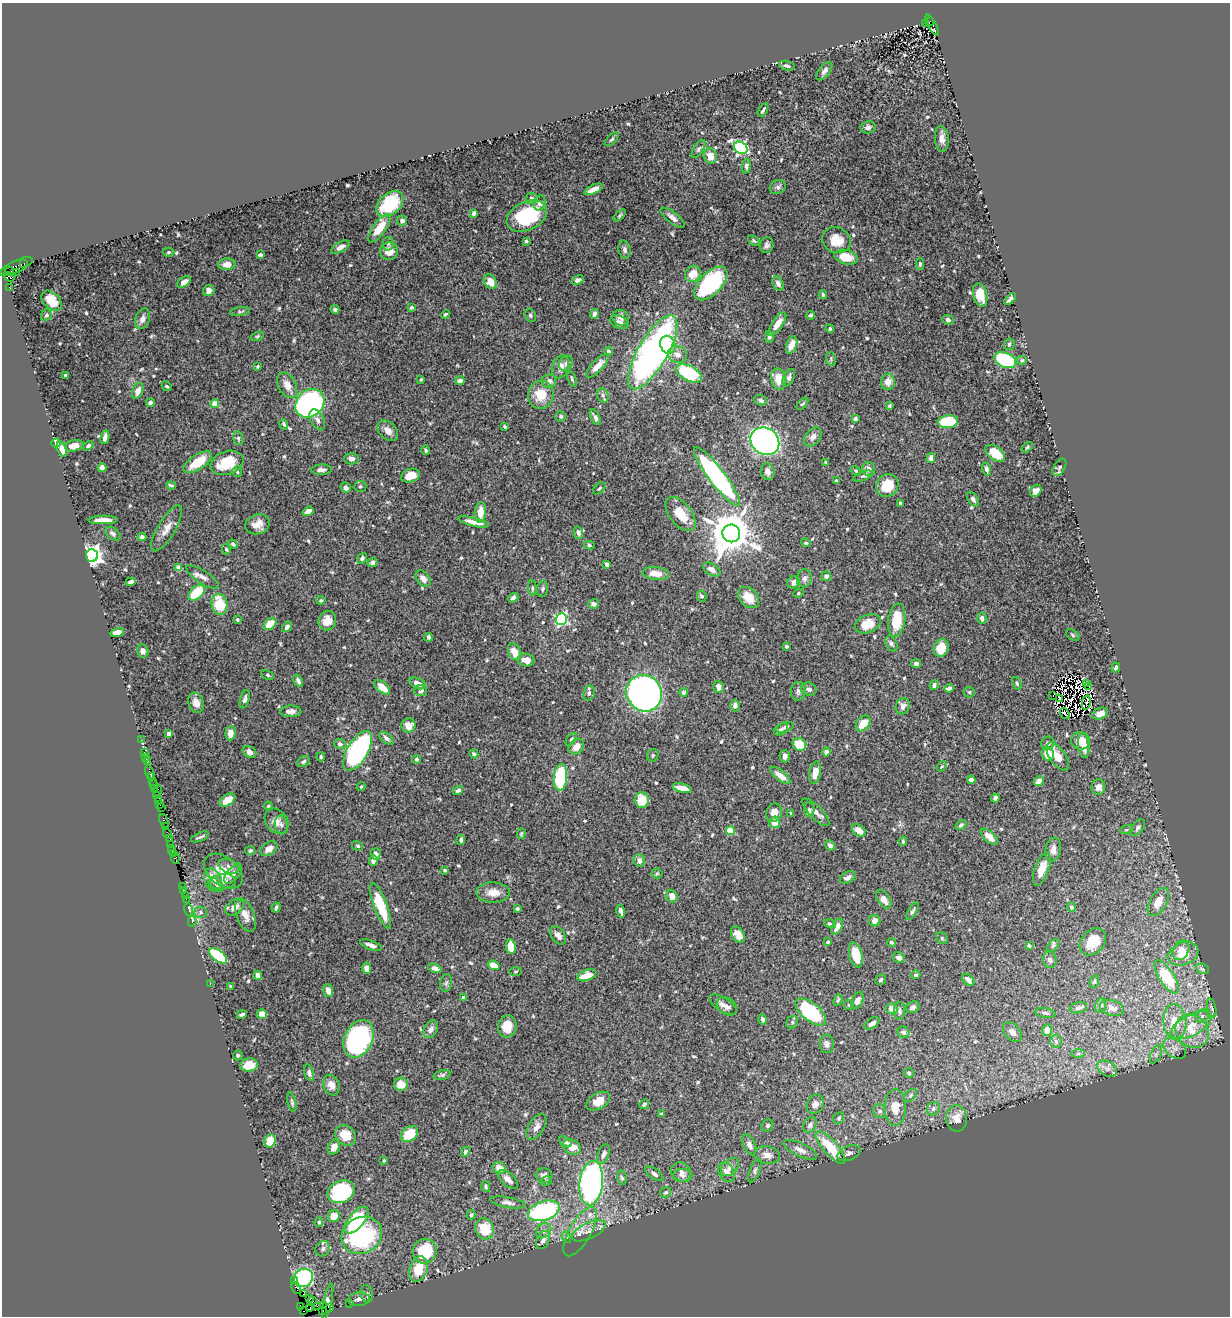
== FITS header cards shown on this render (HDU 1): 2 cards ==
NAXIS1  =                 1228
NAXIS2  =                 1314

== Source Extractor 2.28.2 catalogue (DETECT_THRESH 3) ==
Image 1228 x 1314 px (HDU 1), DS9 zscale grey, 1 PNG px = 1 image px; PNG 1232 x 1318 px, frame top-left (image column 1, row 1314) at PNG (2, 3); each listed source drawn as its Kron ellipse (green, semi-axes under 4 px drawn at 4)
Background 0.56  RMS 0.015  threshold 0.0436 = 3 sigma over >= 5 px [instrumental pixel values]
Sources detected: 622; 7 with non-positive FLUX_AUTO (blend fragments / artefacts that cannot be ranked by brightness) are neither listed nor drawn; of the other 615, the 500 brightest by FLUX_AUTO listed and drawn (115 fainter detections omitted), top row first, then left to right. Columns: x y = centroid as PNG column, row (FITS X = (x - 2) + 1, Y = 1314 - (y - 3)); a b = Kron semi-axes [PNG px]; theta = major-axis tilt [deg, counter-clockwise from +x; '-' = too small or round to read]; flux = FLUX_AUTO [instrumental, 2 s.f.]
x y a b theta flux
930 21 5 3 - 230
925 23 3 2 - 51
932 25 11 3 -62 370
787 66 8 4 -15 2.6
824 71 11 5 52 4.7
763 110 7 3 59 1.7
868 127 7 6 - 3.4
612 139 8 3 44 1.6
942 139 13 7 -85 5.9
741 148 7 5 -35 170
698 149 10 5 57 2.3
710 156 8 6 -76 12
746 166 7 4 85 2.4
778 187 8 7 - 2.9
594 189 10 4 25 5.8
531 198 6 5 - 2.3
540 203 8 6 73 3.5
390 204 15 10 42 50
474 213 4 3 - 5.9
620 215 7 4 46 1.6
527 216 21 14 25 69
672 218 14 5 -38 6.3
402 221 5 4 - 3.9
379 228 17 6 53 20
836 240 15 12 -27 19
526 241 4 3 - 2.4
754 241 6 4 -37 1.5
388 244 7 5 78 2.2
767 245 8 7 - 3.1
341 247 10 5 30 5.6
625 250 9 6 -78 3.6
389 251 9 8 - 11
168 252 6 4 3 1.5
260 255 4 3 - 2.5
846 257 12 7 -13 19
24 263 3 2 - 39
227 264 9 5 2 8.3
920 264 6 4 89 1.6
16 266 18 5 25 230
9 271 4 3 - 59
16 272 3 2 - 25
693 274 8 7 - 14
9 277 5 4 - 97
578 280 6 4 23 3.5
490 281 8 6 -56 13
184 282 7 4 32 4.8
711 283 21 11 46 100
778 284 7 5 -64 4.6
10 288 3 2 - 44
209 291 6 5 - 3.5
823 295 4 3 - 1.3
980 295 12 7 -76 14
1010 299 7 4 45 3.5
52 301 12 8 -46 14
411 307 4 4 - 1.8
335 309 4 3 - 2.4
240 312 10 4 9 1.7
445 314 4 2 - 1.6
594 314 5 4 - 2.6
46 315 6 5 - 1.9
530 315 7 5 -61 1.9
811 315 4 4 - 2
621 318 8 7 - 4.3
142 319 10 7 70 6
948 320 6 5 - 3.4
620 322 10 6 -23 3.2
777 324 13 5 56 9.9
830 329 4 4 - 1.5
257 336 7 4 19 1.4
769 337 6 4 88 2.9
1009 344 6 5 - 2.6
668 345 9 7 -66 12
792 345 9 5 70 11
609 351 4 3 - 1.7
653 352 42 15 60 410
678 354 10 8 -25 7.5
831 359 7 5 -80 1.7
1005 360 11 7 -24 93
1022 360 5 4 - 1.3
566 363 8 6 55 2.6
257 366 4 3 - 1.2
597 366 15 5 46 9.1
560 367 12 8 70 7.6
689 373 14 7 -27 76
65 375 3 3 - 1.8
789 378 9 5 65 4.2
421 379 3 3 - 1.5
572 379 8 4 -72 1.8
779 379 11 7 -77 17
460 381 5 4 - 5.4
549 381 7 7 - 4.5
888 382 8 7 - 9.5
287 385 14 8 -62 8.7
167 386 5 3 - 1.6
138 391 8 5 67 7
541 395 14 13 - 22
603 395 7 5 -69 2.4
761 400 6 5 - 3.1
150 403 4 4 - 3.8
310 403 15 13 40 330
215 404 4 4 - 18
803 404 7 4 47 1.4
889 406 4 3 - 1.6
561 416 5 5 - 2
595 417 9 4 -62 2.9
855 419 4 3 - 2.4
317 420 11 6 -62 4.5
948 422 10 6 6 51
284 424 5 4 - 1.8
504 426 3 3 - 1.3
388 431 12 8 -44 7.6
105 437 7 4 77 6.1
813 437 11 7 52 4.8
238 438 7 5 -77 2
765 441 15 13 -34 370
56 443 5 4 - 8.8
74 446 9 5 11 12
88 446 5 4 - 1.7
1027 447 6 4 39 1.4
62 449 8 4 -68 10
426 450 5 4 - 2.1
995 453 11 6 -37 24
931 458 5 4 - 6
351 459 7 5 -1 4.1
198 462 16 7 32 24
826 462 3 3 - 1.3
227 463 17 11 19 37
1059 467 9 5 58 2.3
102 468 4 4 - 8.2
869 469 7 6 - 4.2
986 469 6 4 -74 3
321 470 10 5 2 4.1
856 471 5 4 - 1.3
237 472 5 5 - 1.8
768 472 8 6 -74 4.8
411 476 10 6 16 13
717 476 36 8 -53 230
863 476 10 4 20 2
836 481 4 3 - 1.6
171 485 4 3 - 1.5
887 485 12 10 52 25
360 486 6 5 - 1.9
346 488 5 5 - 3.8
599 488 7 4 44 1.8
1036 491 6 5 - 5.3
973 499 8 5 -57 2.8
900 503 3 3 - 2.8
308 511 6 4 34 7
480 512 10 5 87 12
680 514 20 11 -52 23
103 520 14 4 1 8.3
473 522 16 4 -13 8.7
258 524 12 9 20 9.7
167 528 26 9 59 10
578 533 6 4 -74 3.8
731 533 9 9 - 4000
113 534 8 5 -38 3
142 537 4 4 - 2.3
806 543 4 3 - 1.9
233 544 5 3 - 2.2
589 545 5 4 - 1.6
226 549 5 4 - 1.3
92 555 6 6 - 730
362 558 5 4 - 2.4
373 562 5 4 - 3.9
607 564 4 3 - 2.6
179 568 4 4 - 17
712 569 9 5 -31 6.1
656 573 13 6 -6 12
826 576 5 4 - 3.6
202 577 19 6 -33 6.1
804 578 9 7 76 4.9
423 579 9 6 -53 5.6
131 582 5 4 - 3.3
793 582 7 6 - 7.2
532 588 8 4 -84 1.8
542 589 8 5 78 2.1
197 593 10 5 43 43
798 593 5 4 - 1.3
702 596 5 4 - 2.7
749 597 12 9 -49 19
513 598 5 4 - 2.6
321 600 4 3 - 1.4
219 604 11 7 -78 32
594 604 5 5 - 3.7
982 618 6 4 89 3.6
561 619 6 5 - 140
237 620 4 4 - 1.5
897 620 17 8 83 29
327 621 10 8 66 12
270 624 7 5 40 17
868 624 14 8 22 18
287 627 6 4 52 3.1
117 632 7 4 12 10
1073 635 7 5 -37 1.6
428 637 4 3 - 2.3
891 644 8 5 -64 2.9
786 646 3 3 - 1.6
941 648 9 7 72 19
143 651 7 5 -70 4.9
514 652 9 6 -66 13
526 660 8 6 -11 8.1
916 663 5 4 - 2.8
1116 667 5 4 - 2.3
268 675 6 4 -28 1.5
298 681 7 4 -62 3.1
418 683 9 5 -25 7
1017 683 7 3 -66 1.5
1086 683 2 2 - 48
934 685 5 4 - 3.1
1089 686 3 2 - 2.6
382 687 9 5 -40 15
718 687 6 5 - 4.2
949 688 4 4 - 4
809 689 8 6 -14 3.3
421 691 6 5 - 2.5
798 691 9 7 83 3.4
684 692 4 4 - 3.1
969 692 5 5 - 1.7
589 693 8 5 74 3
644 693 19 17 -53 460
1053 696 2 2 - 4.2
245 699 9 4 75 2.7
1060 699 4 2 - 2
1086 702 7 2 79 1.5
196 703 10 7 -72 8.5
735 705 6 4 88 4.5
903 706 8 7 - 4.9
291 711 11 6 1 6.1
1065 713 6 2 -54 2.1
1100 714 8 5 21 9.5
863 723 9 6 51 17
408 725 7 7 - 9.8
785 727 9 5 18 2.5
781 729 7 5 32 2.5
230 733 7 5 87 11
169 734 4 4 - 9.5
386 738 8 4 -39 2.9
571 739 7 4 53 1.5
141 740 2 2 - 4.6
1080 741 9 9 - 13
1048 743 7 6 - 3.2
340 744 6 5 - 2.5
799 744 7 6 - 21
1084 746 12 5 -85 12
576 747 9 6 45 9.6
358 751 22 10 59 210
144 752 2 2 - 8.1
250 752 7 5 -33 3.8
826 752 4 4 - 5.4
474 754 4 3 - 2.5
1048 754 7 6 - 13
653 755 6 5 - 2
785 756 6 5 - 3.3
145 757 3 2 - 1.6
321 757 4 3 - 1.6
1058 757 16 8 -55 14
417 759 4 4 - 2.2
303 761 7 5 34 2.4
147 762 3 3 - 36
941 766 6 4 54 1.3
150 772 7 3 -75 49
815 773 11 5 80 11
780 775 12 5 -39 8.2
151 776 4 2 - 25
560 777 13 6 85 89
971 780 4 4 - 4
152 781 2 2 - 29
1039 781 5 4 - 6
153 785 3 3 - 37
361 787 4 3 - 1.4
1098 787 8 7 - 6.1
154 788 2 2 - 26
682 788 10 4 -15 8.2
458 790 5 3 - 2.5
157 791 6 2 72 52
157 796 2 2 - 10
995 798 4 4 - 2.3
158 800 3 2 - 19
227 800 9 5 34 9.5
642 800 8 7 - 18
160 804 3 3 - 33
268 806 4 3 - 1.3
161 808 2 2 - 9.4
809 810 7 5 -86 2
816 812 18 6 -46 5.5
774 813 9 8 - 7.6
791 813 4 3 - 1.8
164 821 7 3 -68 86
277 821 14 10 -51 7.7
775 822 6 5 - 11
281 825 9 6 -79 3
961 825 6 4 36 1.9
165 826 3 2 - 20
1138 828 10 5 51 2.8
859 830 8 5 -37 8.1
1126 830 7 3 19 1.2
730 831 4 4 - 34
167 834 5 3 - 23
521 834 5 4 - 1.3
200 837 10 3 22 2.3
989 837 10 5 -42 8.2
170 839 3 2 - 43
461 840 5 3 - 2.7
903 841 5 3 - 1.4
171 845 3 2 - 11
830 845 5 4 - 4.5
358 846 6 4 -32 1.7
269 849 9 6 35 8.2
172 850 5 2 - 4.6
1053 850 12 7 79 6.2
250 851 5 4 - 1.8
173 854 4 2 - 28
376 854 5 5 - 3.9
175 858 6 4 -83 53
373 860 5 4 - 6
639 861 6 5 - 5.4
229 866 10 7 -20 4.3
1042 869 17 7 70 12
444 870 3 3 - 1.5
223 871 22 14 -38 21
657 873 5 5 - 1.4
233 874 12 6 51 4.5
848 877 8 5 25 4.2
213 880 12 8 -65 7.8
222 882 14 7 7 5.5
216 885 8 5 -45 2.7
182 886 3 2 - 28
183 890 2 2 - 15
493 893 17 10 -1 11
185 895 2 2 - 19
672 896 6 5 - 8.5
186 899 2 2 - 21
884 899 10 6 -56 9
1158 902 16 8 60 16
381 906 24 6 -69 46
235 907 10 7 36 6.6
276 907 5 3 - 2.6
1071 907 4 4 - 1.7
517 909 3 3 - 1.7
189 910 6 3 -72 22
621 911 6 3 -76 3
912 911 9 4 60 2.1
201 912 6 5 - 2.1
245 915 17 8 -69 8.3
875 921 6 5 - 6.1
192 922 5 3 - 11
830 924 6 4 -16 2
837 927 8 5 64 7.4
558 935 10 6 -58 4.9
738 935 9 6 -56 8.6
942 938 6 5 - 1.8
828 942 3 3 - 1.5
891 942 5 4 - 2
1093 942 15 11 48 19
371 945 11 4 -20 4.8
1029 945 4 3 - 1.5
1053 945 7 4 44 1.7
511 947 7 5 -80 19
1181 950 10 7 61 9.8
1183 954 16 11 20 15
856 955 13 6 -76 19
218 956 11 5 -37 68
899 958 6 5 - 4.2
1050 960 8 7 - 2.9
494 965 6 4 -21 11
366 968 6 4 -82 7.4
435 968 7 4 -21 5.3
1202 969 7 5 -22 1.6
516 972 6 4 4 1.3
258 975 4 4 - 5.3
587 975 10 5 20 15
916 975 4 4 - 2.2
1167 977 19 7 -57 52
881 980 6 5 - 2.1
968 980 7 5 -48 4.9
1094 982 6 4 70 1.7
446 983 9 6 80 2.5
210 984 2 2 - 32
230 986 4 3 - 1.3
328 990 6 4 -73 5.1
463 998 4 4 - 2.6
838 1000 6 3 62 1.4
857 1000 9 5 64 5.4
723 1004 15 7 -31 5.8
849 1005 5 5 - 1.2
1100 1005 7 5 73 2.8
727 1006 11 8 -34 4.3
913 1007 7 5 30 2.7
892 1008 5 5 - 8.9
1078 1008 9 5 15 3.3
1112 1008 12 7 -16 6.9
1212 1008 9 4 -77 1.7
900 1011 9 5 90 2.9
811 1012 18 9 -39 95
1045 1013 10 5 -10 2.4
242 1014 5 3 - 2.2
262 1014 5 5 - 6.3
1202 1016 7 6 - 3.5
762 1019 5 4 - 2.7
792 1022 6 5 - 1.9
1175 1022 18 11 -84 25
872 1023 8 4 34 4.1
1191 1025 22 10 28 21
507 1026 11 9 80 14
431 1029 9 6 58 4.9
1047 1030 6 5 - 10
1192 1031 18 15 -44 26
903 1032 6 5 - 3.9
1012 1032 11 7 -47 6
359 1039 20 14 65 180
1056 1041 7 5 -85 2.9
827 1044 9 7 -89 4.2
1174 1048 13 8 -38 7.3
1078 1054 7 4 0 1.9
1156 1054 9 5 63 3.1
238 1055 5 4 - 1.8
249 1065 9 6 7 17
1107 1069 10 7 -28 5.1
309 1073 8 4 -75 3.2
909 1073 5 4 - 1.5
442 1075 8 4 14 1.9
401 1084 7 6 - 12
331 1085 10 8 -69 7.2
910 1095 7 5 46 2.1
598 1101 13 8 31 13
292 1102 9 4 -78 2
644 1104 5 4 - 2.8
815 1104 10 8 63 5.3
895 1107 18 10 89 14
933 1109 7 6 - 2.5
880 1111 7 6 - 2.8
661 1114 4 4 - 1.4
839 1118 6 5 - 2
957 1118 13 10 -84 9.4
767 1125 6 5 - 2.3
810 1125 8 6 56 3.7
536 1127 14 7 58 5.6
409 1134 9 7 38 23
346 1135 11 9 -40 17
270 1141 7 5 73 16
565 1142 7 5 -30 2.4
749 1145 11 6 -68 5.8
334 1147 8 5 61 6.4
572 1147 9 7 -25 11
830 1148 20 7 -48 36
800 1150 18 6 -24 8.3
465 1152 5 4 - 2.6
849 1153 12 7 22 4.4
604 1154 10 5 71 4.4
767 1155 13 8 -12 7.6
384 1160 3 3 - 1.5
730 1167 10 7 47 5.1
499 1168 7 6 - 9
755 1171 12 5 68 2.8
681 1172 10 9 - 4.7
727 1172 11 7 -58 6.4
654 1174 10 5 -36 4
683 1175 10 6 0 4
544 1176 8 7 - 4.4
622 1178 7 4 -77 1.7
508 1179 12 6 -41 7.1
546 1181 6 4 17 1.3
591 1183 22 11 83 330
486 1187 5 4 - 1.4
341 1192 14 11 26 69
666 1192 6 5 - 1.8
508 1203 18 5 -10 4.6
544 1211 16 9 18 140
471 1215 5 4 - 2
334 1216 6 6 - 12
356 1220 16 8 50 64
319 1222 5 4 - 1.8
485 1229 11 9 -66 25
544 1231 8 6 45 3.7
589 1231 18 8 26 8.4
580 1232 28 11 60 16
362 1235 21 18 27 120
566 1237 6 4 -72 1.3
543 1240 9 6 67 4.7
323 1249 8 7 - 3.2
425 1251 12 12 - 42
418 1269 13 9 71 21
303 1278 10 9 - 120
294 1281 3 2 - 12
296 1288 6 3 -63 90
303 1294 3 2 - 43
367 1294 9 6 -76 2.7
310 1299 4 2 - 23
359 1299 11 7 7 4.6
313 1301 4 2 - 12
328 1301 18 4 78 6
349 1303 2 2 - 13
301 1306 4 2 - 4.7
317 1306 3 2 - 17
323 1306 3 2 - 13
329 1308 2 2 - 4.5
310 1309 4 3 - 87
304 1311 4 2 - 24
323 1311 3 2 - 34
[115 fainter detections neither listed nor drawn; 7 non-positive-flux detections neither listed nor drawn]